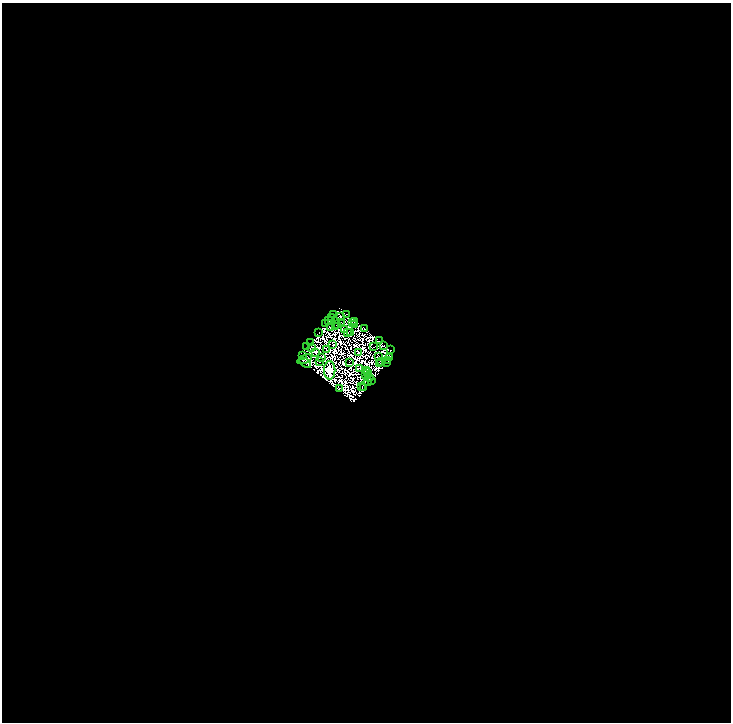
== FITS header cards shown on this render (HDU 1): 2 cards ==
NAXIS1  =                 1457
NAXIS2  =                 1440

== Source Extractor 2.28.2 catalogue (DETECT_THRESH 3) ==
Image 1457 x 1440 px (HDU 1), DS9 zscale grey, zoomed out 1/2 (1 PNG px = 2 x 2 image px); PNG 733 x 724 px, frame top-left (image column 1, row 1439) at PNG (2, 3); each listed source drawn as its Kron ellipse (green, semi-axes under 4 px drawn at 4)
Background 0.00616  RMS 4.8e-05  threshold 1.44e-04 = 3 sigma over >= 5 px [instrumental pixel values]
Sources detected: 191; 139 cannot appear on this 1/2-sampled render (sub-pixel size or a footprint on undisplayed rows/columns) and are neither listed nor drawn; the other 52 listed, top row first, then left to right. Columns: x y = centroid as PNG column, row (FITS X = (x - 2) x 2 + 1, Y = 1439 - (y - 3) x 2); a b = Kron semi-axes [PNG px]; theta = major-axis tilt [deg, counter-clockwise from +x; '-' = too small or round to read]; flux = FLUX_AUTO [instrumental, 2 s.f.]
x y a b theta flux
347 314 2 1 - 0.2
333 315 3 1 - 1.1
331 317 3 2 - 4
340 317 2 1 - 0.14
329 320 4 2 - 7.2
341 322 2 1 - 1.4
352 322 2 1 - 0.88
354 322 3 1 - 1.2
326 324 2 1 - 1.3
355 324 3 2 - 0.52
337 325 2 1 - 2
331 327 2 2 - 1.2
335 327 2 1 - 0.68
344 329 3 1 - 2.5
364 329 2 1 - 3.2
319 332 2 1 - 3
348 332 3 2 - 1.3
350 333 2 1 - 0.42
379 341 2 1 - 1.3
311 343 2 1 - 1.1
333 345 2 2 - 0.15
383 345 3 1 - 0.054
307 347 4 2 - 1.5
373 347 3 1 - 0.75
312 348 3 1 - 0.73
327 350 2 1 - 0.24
390 350 2 1 - 3
358 352 2 1 - 0.28
316 353 2 1 - 2
302 355 2 2 - 0.17
379 356 2 1 - 2
322 357 3 2 - 0.31
390 358 2 2 - 4.1
305 359 7 3 24 2.8
320 361 2 2 - 1.6
381 361 2 1 - 0.74
388 361 2 1 - 1.2
349 362 2 1 - 0.6
305 363 6 2 -33 1.3
387 363 2 1 - 1.3
380 364 3 1 - 0.14
360 368 2 1 - 0.042
330 370 9 5 -88 1800
366 370 2 2 - 1.7
367 372 2 1 - 2.2
366 375 2 1 - 0.44
370 378 2 1 - 0.47
371 381 2 1 - 0.86
368 382 4 1 - 2
362 387 2 1 - 0.59
364 388 2 1 - 1.6
339 389 2 1 - 1.1
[139 sub-pixel or undisplayed-footprint detections neither listed nor drawn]